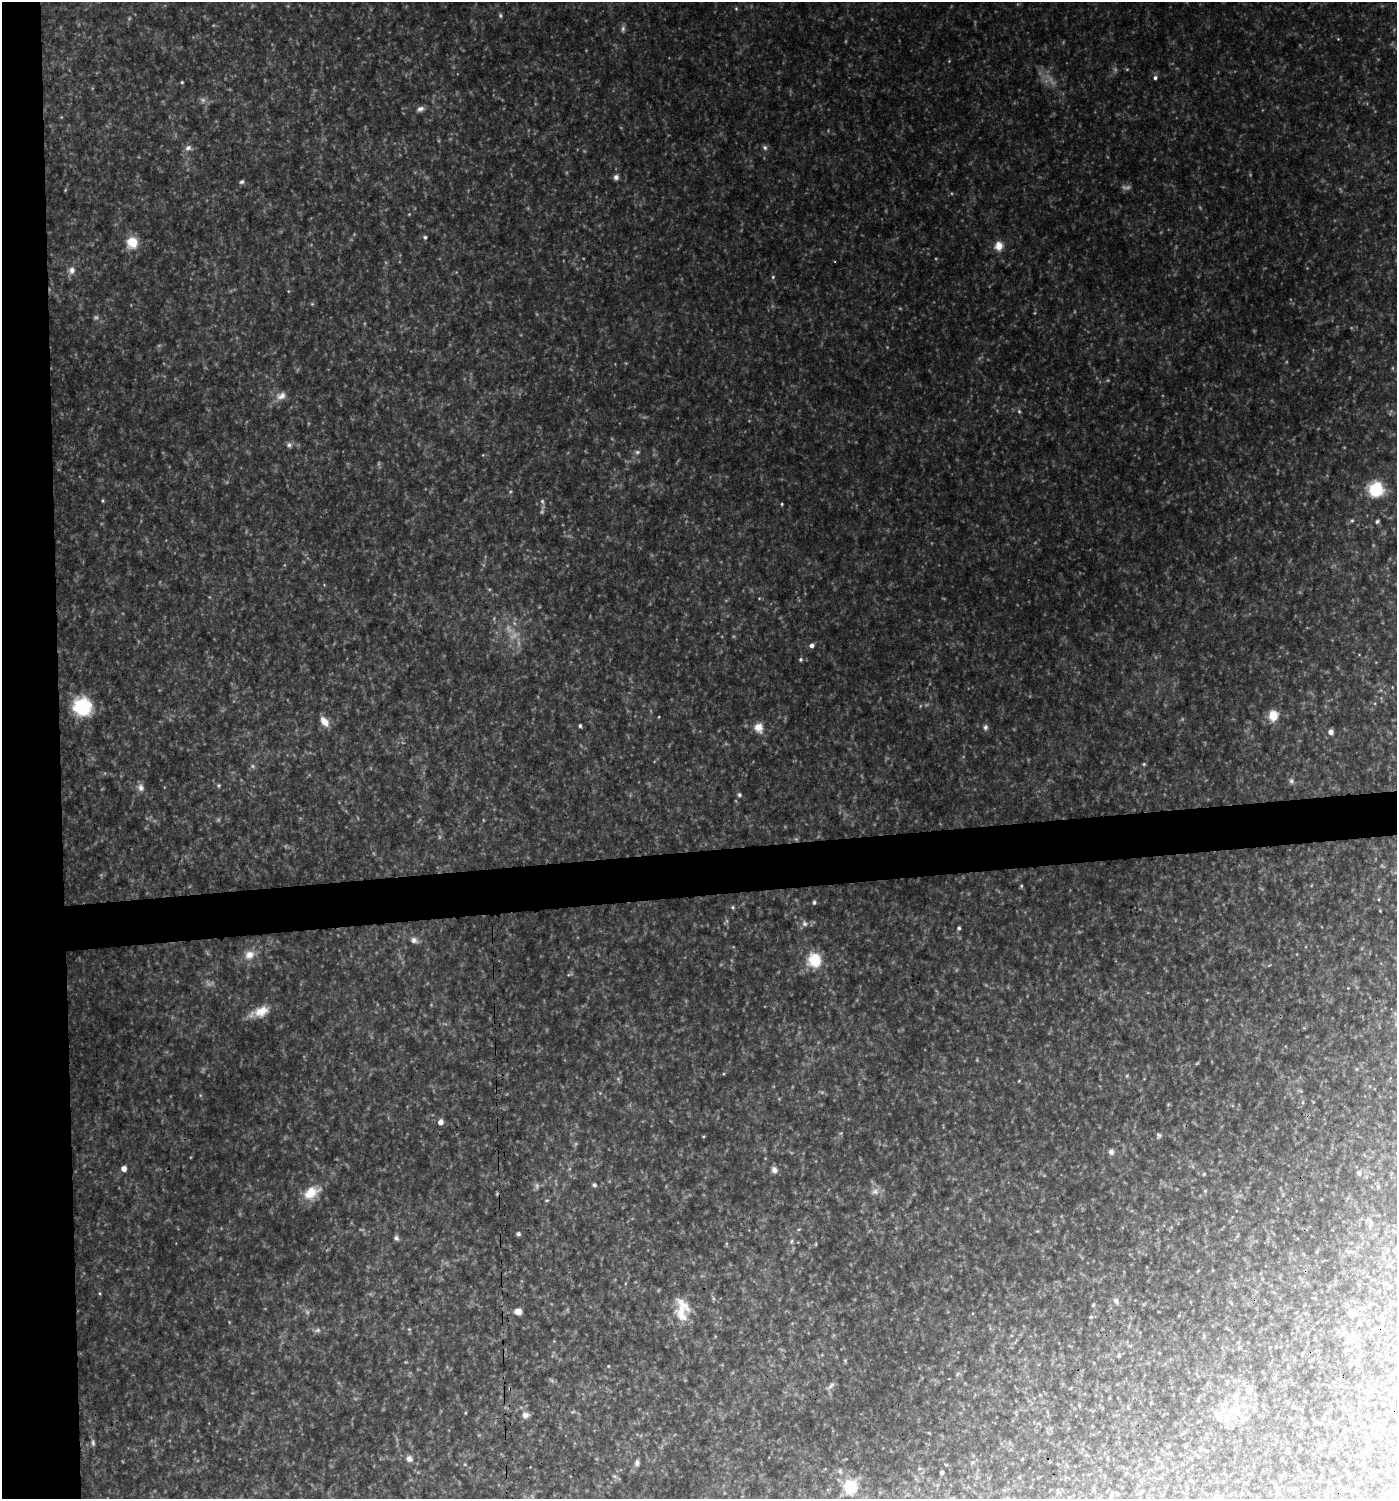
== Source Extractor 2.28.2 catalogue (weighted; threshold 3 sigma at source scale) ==
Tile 4 of 3 x 3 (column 1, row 2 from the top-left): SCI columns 6-1400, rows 1499-2995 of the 4237 x 4493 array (HDU 1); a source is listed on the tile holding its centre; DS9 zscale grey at full resolution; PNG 1399 x 1501 px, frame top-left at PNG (2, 2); no overlay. Shown black and unused: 7% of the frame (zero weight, under 3 of 4 exposures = <1% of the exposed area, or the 3 px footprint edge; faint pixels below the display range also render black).
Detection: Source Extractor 2.28.2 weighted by HDU 2 'WHT'; one run over the whole footprint, this tile lists its part. Background 0.0791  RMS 0.0073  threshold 0.0327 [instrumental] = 3 sigma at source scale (4.5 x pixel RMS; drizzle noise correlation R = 1.50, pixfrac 1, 0.0396/0.0396 arcsec/px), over >= 5 px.
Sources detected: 99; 11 too faint to see at this stretch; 1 cosmic-ray / hot-pixel residue — not listed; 1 inside a brighter listed object's ellipse — not listed separately; the other 86 listed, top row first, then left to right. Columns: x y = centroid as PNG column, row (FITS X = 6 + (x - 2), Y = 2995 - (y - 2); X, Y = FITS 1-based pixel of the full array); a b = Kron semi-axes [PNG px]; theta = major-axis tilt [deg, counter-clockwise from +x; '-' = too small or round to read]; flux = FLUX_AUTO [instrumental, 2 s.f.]
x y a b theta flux
736 8 6 4 -2 0.78
500 15 7 4 -83 1.2
1155 78 5 5 - 1.6
182 82 4 3 - 0.82
420 109 9 7 24 2.8
188 148 9 7 26 2.9
765 148 7 6 - 1.7
616 177 7 6 - 2.5
242 182 6 5 - 1.5
425 237 5 5 - 1.3
132 243 14 13 - 12
999 246 11 10 - 7.1
72 270 10 8 65 3.8
773 277 5 4 - 0.98
281 396 14 10 20 5.5
1019 411 5 4 - 0.92
289 445 7 7 - 2.2
637 452 7 6 - 1.6
1376 489 16 15 - 25
102 501 5 3 - 0.83
542 501 8 6 -88 1.7
782 504 4 3 - 0.76
1352 521 5 4 - 1
1377 521 5 4 - 1.3
811 645 5 5 - 2.7
800 659 5 5 - 1.2
82 706 17 16 - 45
1273 716 14 12 85 9.9
324 721 14 8 -51 6.4
580 726 4 3 - 1.4
985 727 8 6 75 2
759 728 12 10 -70 7.4
1331 732 5 4 - 4.6
1144 764 5 5 - 0.95
253 766 6 4 -89 1.3
1291 781 7 6 - 1.8
218 785 7 3 -71 0.99
141 788 10 8 -66 3.5
739 795 5 5 - 1.6
1021 886 5 4 - 0.86
1379 899 4 3 - 0.55
814 902 4 4 - 1.6
733 907 5 5 - 1.1
805 924 9 7 -46 2.6
959 928 4 4 - 1.5
414 940 9 8 - 3.2
249 955 13 10 29 7.8
815 960 18 17 - 21
1348 988 2 2 - 0.41
261 1011 20 13 24 12
440 1122 5 5 - 4.6
1159 1135 7 6 - 1.5
1111 1152 7 7 - 2.3
124 1169 5 4 - 5.6
774 1170 8 7 - 3.4
1359 1173 7 6 - 2
1204 1174 5 4 - 0.78
594 1185 5 5 - 1.8
537 1186 10 5 -89 1.9
311 1192 21 12 30 16
518 1234 5 4 - 1.4
396 1238 7 5 -50 1.9
1116 1301 9 6 -49 2.4
1093 1305 4 4 - 0.95
518 1311 7 6 - 5.3
681 1313 27 15 -73 14
1351 1313 8 6 -28 4.1
1359 1323 5 4 - 1.1
317 1330 8 6 1 2
1352 1338 12 10 -30 5
1119 1355 4 4 - 1.6
608 1366 4 3 - 0.62
831 1385 12 5 48 2.5
1249 1390 13 7 63 4.1
1235 1397 9 7 -35 3.1
1233 1410 16 10 16 10
525 1415 9 8 - 4
93 1443 8 5 -80 1.7
1200 1449 6 4 -71 0.91
1300 1449 3 3 - 0.95
409 1459 9 8 - 3.4
637 1463 8 7 - 2.2
840 1471 8 6 -73 1.9
942 1472 4 3 - 2
1360 1478 4 2 - 0.46
850 1486 17 16 - 25